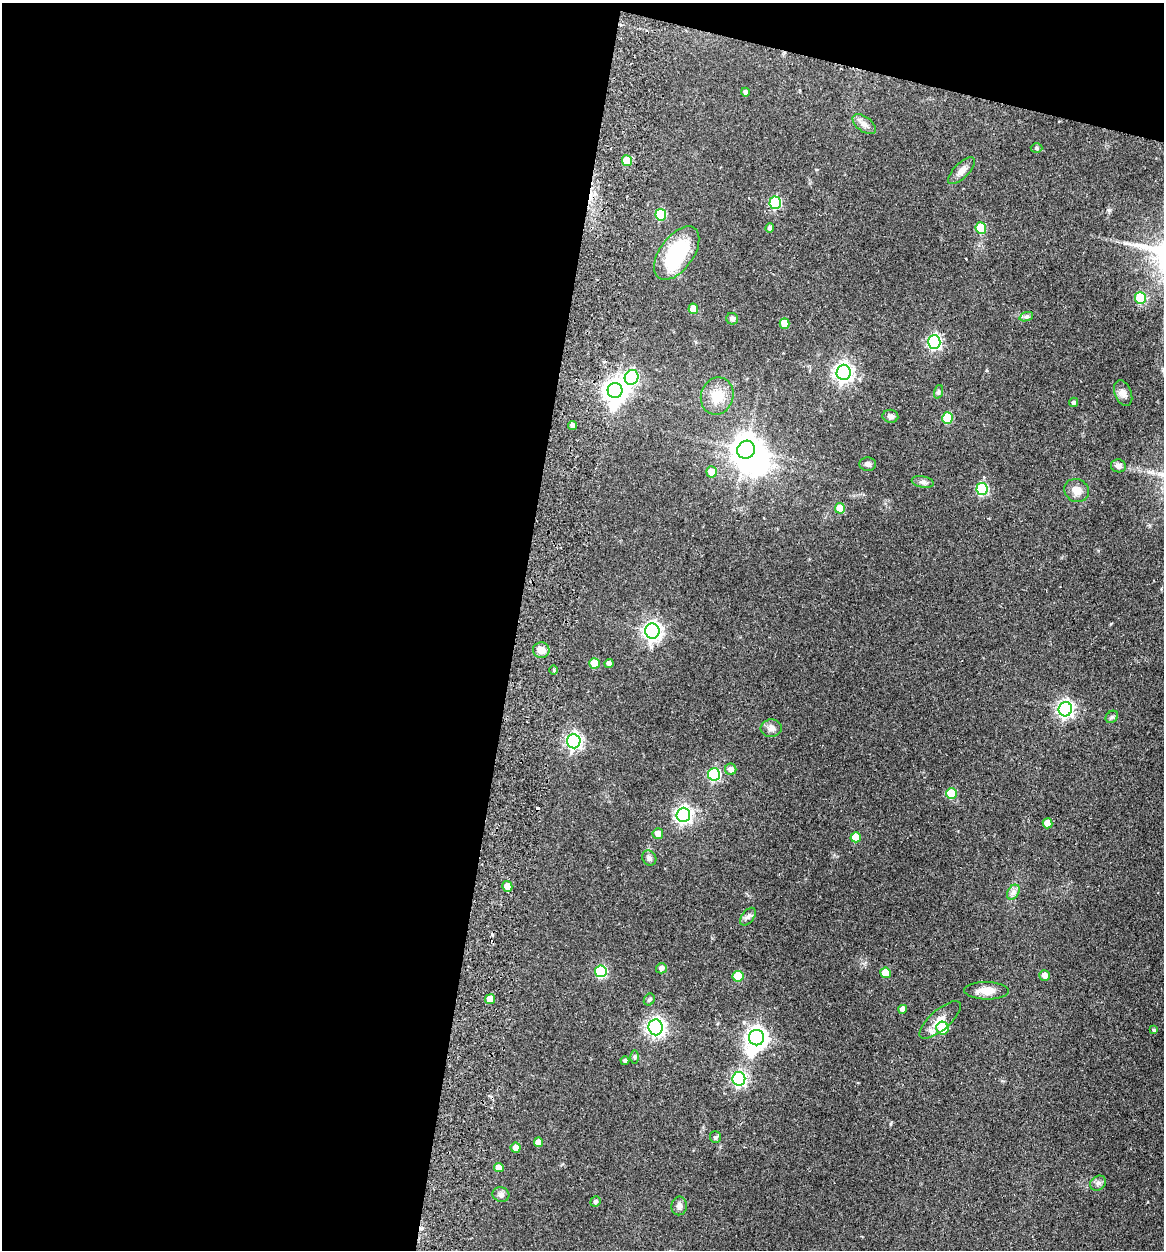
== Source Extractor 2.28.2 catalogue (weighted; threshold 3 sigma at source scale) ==
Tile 1 of 4 x 4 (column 1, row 1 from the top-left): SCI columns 299-1460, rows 3761-5008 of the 5126 x 5023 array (HDU 1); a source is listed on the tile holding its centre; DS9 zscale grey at full resolution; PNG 1166 x 1252 px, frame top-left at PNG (2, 3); each listed source drawn as its Kron ellipse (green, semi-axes under 4 px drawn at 4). Shown black and unused: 47% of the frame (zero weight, under 2 of 3 exposures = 3% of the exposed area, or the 3 px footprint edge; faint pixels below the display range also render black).
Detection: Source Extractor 2.28.2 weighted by HDU 2 'WHT'; one run over the whole footprint, this tile lists its part. Background 0.177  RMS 0.0078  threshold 0.0351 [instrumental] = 3 sigma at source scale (4.5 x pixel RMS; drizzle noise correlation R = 1.50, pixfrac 1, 0.05/0.05 arcsec/px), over >= 5 px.
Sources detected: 84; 3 inside a brighter object's white glare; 2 cosmic-ray / hot-pixel residue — neither listed nor drawn; the other 79 listed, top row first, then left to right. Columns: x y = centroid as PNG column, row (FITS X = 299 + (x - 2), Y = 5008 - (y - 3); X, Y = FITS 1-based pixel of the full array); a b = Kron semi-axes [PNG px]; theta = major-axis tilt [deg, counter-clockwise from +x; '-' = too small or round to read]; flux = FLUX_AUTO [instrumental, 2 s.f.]
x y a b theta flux
745 92 4 3 - 2
864 124 13 7 -36 4.1
1037 148 6 4 -3 1.3
627 161 5 5 - 19
961 171 17 7 46 5.6
775 203 6 5 - 55
661 215 6 5 - 33
770 228 4 4 - 2.4
981 228 6 5 - 24
677 253 31 17 54 55
1140 298 6 5 - 40
693 309 5 5 - 11
1026 317 7 4 19 1.6
732 319 6 5 - 2.3
785 323 5 5 - 9.9
934 342 7 6 - 140
843 372 8 7 - 320
632 377 7 6 - 120
615 390 7 7 - 500
938 392 7 4 71 1.3
1123 393 13 8 -69 4.2
717 396 19 16 73 16
1073 402 5 4 - 1.5
890 416 8 6 -9 2.7
947 418 6 5 - 30
572 426 4 4 - 2.5
746 450 9 8 - 1000
868 464 8 6 -3 2.5
1118 466 7 6 - 2.8
712 472 5 5 - 11
923 482 11 5 -10 2.6
982 489 6 5 - 59
1077 490 13 11 -27 7.2
840 508 5 5 - 13
652 631 7 7 - 280
541 650 8 7 - 7.4
594 663 5 5 - 13
609 663 4 4 - 2.7
554 670 5 3 - 0.74
1065 709 7 6 - 220
1112 717 7 5 44 1.4
771 728 10 9 - 3.5
574 741 7 6 - 190
731 769 5 5 - 4.1
714 774 6 6 - 83
951 794 5 5 - 25
683 815 7 7 - 240
1048 823 5 5 - 7.9
658 834 5 5 - 5.4
856 837 5 5 - 13
649 858 8 6 -54 2.3
507 886 5 5 - 8.1
1013 892 8 5 59 2.6
748 917 10 6 52 2.4
661 968 5 5 - 3.2
601 971 6 6 - 62
885 973 5 5 - 16
1044 975 5 5 - 4.3
738 976 5 5 - 22
987 991 22 8 -1 8.5
490 999 5 5 - 8.9
649 1000 6 5 - 1.3
903 1009 4 4 - 3.6
940 1020 26 10 41 8.7
656 1027 8 7 - 280
943 1028 6 6 - 16
1154 1030 4 3 - 0.95
756 1038 8 7 - 400
635 1057 6 4 -90 1.1
625 1061 4 4 - 1.6
739 1079 7 6 - 140
715 1137 6 5 - 1.3
538 1142 5 4 - 6.1
516 1148 5 5 - 4.7
499 1168 5 4 - 6.3
1098 1183 8 7 - 2.4
501 1194 8 7 - 2.6
595 1201 5 5 - 1.7
679 1206 9 7 80 3.2
Unlisted compact peaks at least as high as the median listed source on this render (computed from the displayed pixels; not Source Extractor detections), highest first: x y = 1109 210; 890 1124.